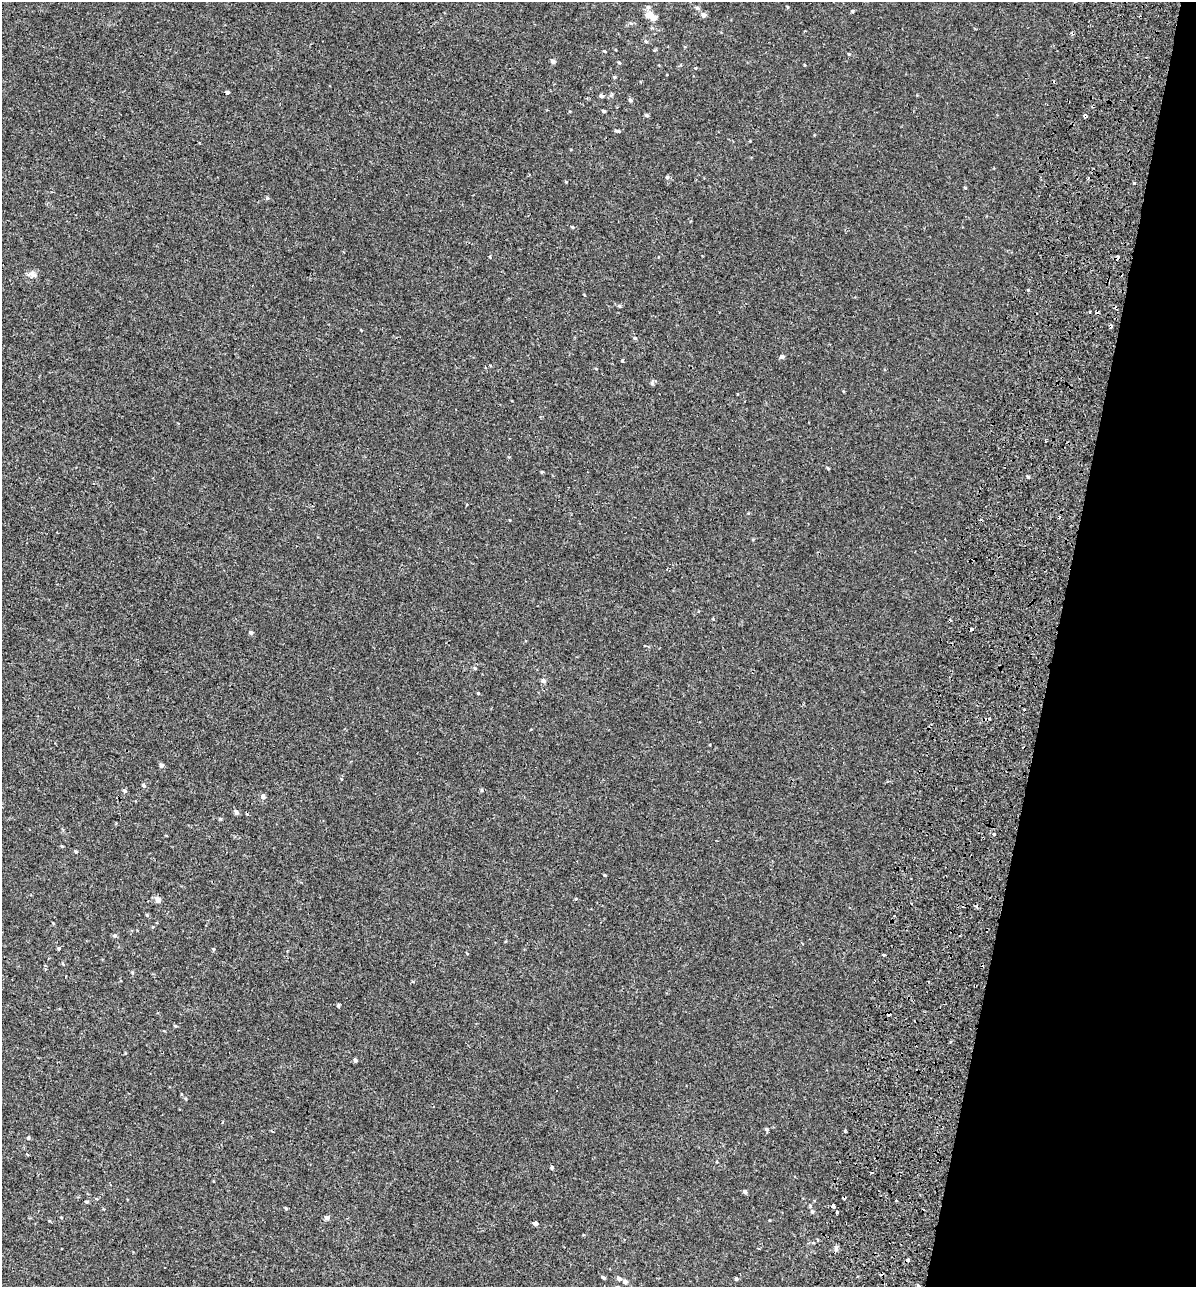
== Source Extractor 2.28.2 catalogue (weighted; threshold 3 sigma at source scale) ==
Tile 8 of 4 x 4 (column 4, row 2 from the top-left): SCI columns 3980-5173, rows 2728-4012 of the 5628 x 5448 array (HDU 1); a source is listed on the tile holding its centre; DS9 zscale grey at full resolution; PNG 1198 x 1289 px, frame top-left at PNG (2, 2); no overlay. Shown black and unused: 12% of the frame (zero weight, under 2 of 3 exposures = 11% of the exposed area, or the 3 px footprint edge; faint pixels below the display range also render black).
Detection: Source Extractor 2.28.2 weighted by HDU 2 'WHT'; one run over the whole footprint, this tile lists its part. Background 3.74e-04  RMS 0.0032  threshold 0.0146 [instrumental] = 3 sigma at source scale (4.5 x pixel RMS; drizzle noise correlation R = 1.50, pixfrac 1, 0.0396/0.0396 arcsec/px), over >= 5 px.
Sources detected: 97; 1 inside a brighter object's white glare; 16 cosmic-ray / hot-pixel residue — not listed; the other 80 listed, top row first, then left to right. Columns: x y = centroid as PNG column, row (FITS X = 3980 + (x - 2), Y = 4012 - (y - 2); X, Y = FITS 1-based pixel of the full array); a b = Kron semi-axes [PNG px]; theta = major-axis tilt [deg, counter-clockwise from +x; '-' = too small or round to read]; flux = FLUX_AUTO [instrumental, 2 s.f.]
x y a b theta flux
648 7 7 6 - 0.89
787 7 4 3 - 0.32
697 8 6 5 - 0.7
852 11 4 4 - 0.32
704 15 7 6 - 0.95
653 18 6 5 - 2.4
646 41 5 4 - 0.53
604 51 4 2 - 0.31
849 54 4 4 - 0.3
553 61 5 4 - 0.92
619 63 4 4 - 0.33
614 77 4 3 - 0.36
227 92 4 3 - 0.99
601 96 6 5 - 0.68
630 100 5 4 - 0.64
603 111 4 3 - 0.6
647 115 6 4 -22 0.49
1085 116 4 3 - 0.97
617 131 8 3 -11 0.49
667 177 5 4 - 0.52
965 188 4 3 - 0.29
572 227 5 4 - 0.36
32 274 14 8 -6 1.5
619 306 5 4 - 0.41
1090 312 2 2 - 0.31
635 338 5 4 - 0.46
782 357 5 4 - 1
623 360 5 3 - 0.32
596 369 4 3 - 0.23
652 383 6 4 -48 0.53
1046 441 3 2 - 0.37
828 468 4 3 - 0.29
542 472 3 3 - 0.49
1028 476 5 3 - 0.42
972 629 3 3 - 3.2
251 632 5 5 - 0.59
475 668 5 4 - 0.42
543 681 5 5 - 1.1
478 693 3 3 - 0.35
161 765 5 5 - 0.96
144 786 5 4 - 0.62
482 790 5 3 - 0.35
124 791 6 5 - 0.52
263 797 6 6 - 0.95
236 812 5 5 - 1
993 834 3 3 - 1.2
62 846 4 3 - 0.32
76 851 5 4 - 0.44
604 875 3 3 - 0.31
158 900 6 6 - 1.6
147 915 4 4 - 0.33
53 923 4 2 - 0.33
115 935 5 5 - 0.62
58 948 4 3 - 0.39
213 949 5 4 - 0.34
884 954 3 3 - 0.99
132 972 5 4 - 0.35
338 1005 4 3 - 0.46
175 1026 5 4 - 0.34
355 1060 4 4 - 0.89
766 1129 5 4 - 0.5
845 1131 4 3 - 1.2
28 1138 5 4 - 0.48
552 1167 4 4 - 0.58
745 1192 4 4 - 0.81
896 1201 4 2 - 0.27
86 1202 5 4 - 0.4
833 1206 4 4 - 1.2
286 1208 4 3 - 0.41
812 1211 6 4 -88 0.53
837 1212 3 3 - 0.46
61 1217 4 3 - 0.23
327 1218 5 5 - 1.3
535 1223 5 3 - 5.8
836 1248 8 6 -86 0.81
603 1277 6 3 -32 0.52
619 1278 5 5 - 0.86
736 1279 4 4 - 0.62
625 1282 5 4 - 1.2
918 1286 5 4 - 0.52
Overlapping masked pixels (flux is a lower limit): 1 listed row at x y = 1085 116
Isophote crosses this tile's border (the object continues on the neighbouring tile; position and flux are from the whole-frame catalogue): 1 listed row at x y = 918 1286
Unlisted compact peaks at least as high as the median listed source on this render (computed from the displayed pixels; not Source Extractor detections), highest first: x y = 267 198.